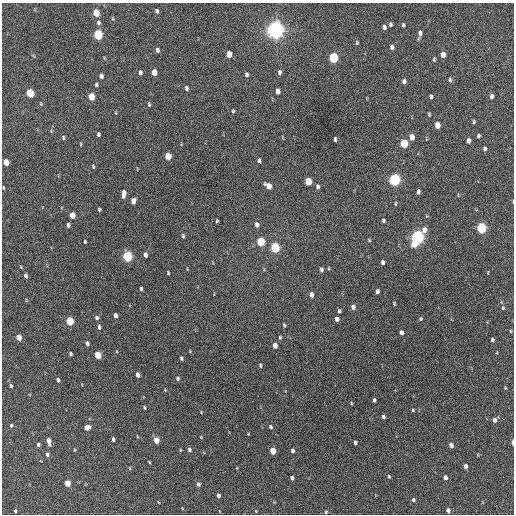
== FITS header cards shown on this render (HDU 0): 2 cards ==
NAXIS1  =                  512 / Axis length
NAXIS2  =                  512 / Axis length

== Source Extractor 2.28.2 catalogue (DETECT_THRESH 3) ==
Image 512 x 512 px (HDU 0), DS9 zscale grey, 1 PNG px = 1 image px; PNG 516 x 516 px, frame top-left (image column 1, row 512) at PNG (2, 3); no overlay
Background 293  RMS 17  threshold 50.1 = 3 sigma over >= 5 px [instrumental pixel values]
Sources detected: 154; all 154 listed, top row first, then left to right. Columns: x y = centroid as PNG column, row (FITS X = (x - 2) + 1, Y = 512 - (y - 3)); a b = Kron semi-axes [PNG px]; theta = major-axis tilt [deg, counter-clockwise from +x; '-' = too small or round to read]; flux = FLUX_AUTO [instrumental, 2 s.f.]
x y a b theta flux
157 11 5 4 - 2300
96 13 5 4 - 22000
98 23 7 5 -81 3000
390 24 4 4 - 1700
403 25 4 3 - 1800
384 27 5 4 - 3700
275 30 6 6 - 870000
420 33 9 4 79 4500
98 35 6 5 - 77000
357 43 5 4 - 1400
392 47 5 4 - 3900
157 50 5 3 - 3600
229 54 5 4 - 12000
443 55 5 4 - 10000
104 58 5 3 - 940
333 58 6 5 - 74000
434 59 5 3 - 1400
140 72 5 4 - 2500
154 72 5 4 - 12000
279 72 6 5 - 2600
246 74 5 4 - 2300
101 76 5 4 - 3600
450 80 5 4 - 1900
404 81 5 4 - 3100
96 85 4 3 - 1700
186 88 5 4 - 2300
277 91 5 4 - 5900
30 93 5 4 - 40000
431 96 4 3 - 1900
492 96 5 4 - 3400
91 97 5 4 - 24000
41 104 5 4 - 1100
149 104 5 3 - 1400
233 111 5 3 - 1500
116 113 5 3 - 1000
429 114 5 3 - 1400
474 121 4 3 - 1500
437 125 5 4 - 14000
98 134 4 3 - 2000
478 136 4 4 - 1700
63 137 6 4 -77 1600
412 137 6 4 -89 8500
335 139 5 3 - 1900
469 141 5 4 - 4300
404 143 6 4 -88 44000
81 144 5 3 - 970
485 149 5 4 - 2200
168 156 5 4 - 21000
259 160 6 4 -85 2100
6 162 5 4 - 16000
93 166 4 3 - 1300
395 179 6 5 - 200000
308 181 5 4 - 25000
268 186 7 5 -47 9600
318 187 6 4 90 3000
3 188 5 2 - 960
418 192 5 3 - 2500
124 194 7 4 83 7500
458 195 5 3 - 890
133 201 5 4 - 6400
513 202 4 2 - 800
395 204 5 3 - 1300
99 209 4 3 - 1400
72 215 5 4 - 14000
217 221 3 2 - 1100
383 221 4 4 - 1800
68 225 4 3 - 3000
257 225 6 4 -74 4500
481 228 6 5 - 100000
424 230 7 6 - 8000
183 236 5 3 - 1600
417 237 7 5 72 330000
369 240 4 4 - 1200
85 242 3 3 - 1200
261 242 6 5 - 44000
275 248 6 5 - 87000
145 255 5 4 - 3600
127 256 6 5 - 99000
383 262 4 4 - 2600
21 267 5 3 - 860
321 269 5 3 - 2200
488 272 5 3 - 800
168 273 3 3 - 1100
26 275 5 3 - 2500
141 289 4 3 - 1700
377 291 4 3 - 3000
311 295 5 4 - 6500
394 304 4 3 - 1200
353 307 5 5 - 3800
503 308 6 5 - 1600
339 311 4 4 - 1700
116 315 5 4 - 4000
97 318 5 4 - 2500
337 319 4 4 - 3800
421 319 5 5 - 1500
70 321 5 4 - 38000
284 325 5 3 - 1500
99 327 6 4 -82 2100
510 331 5 3 - 1100
401 333 4 4 - 3900
19 337 5 4 - 11000
280 337 4 3 - 1300
492 340 4 4 - 2000
87 343 5 4 - 2900
275 345 5 4 - 7100
190 351 3 3 - 790
71 354 4 3 - 1700
98 355 5 4 - 26000
181 358 4 3 - 1700
260 365 6 3 -81 1500
138 375 5 4 - 5300
177 378 5 4 - 2200
58 380 4 3 - 2500
11 386 4 3 - 1700
505 388 4 3 - 910
165 390 4 4 - 930
374 400 4 3 - 2200
351 403 4 3 - 950
144 407 4 3 - 1400
413 410 3 3 - 1300
383 417 4 3 - 2500
494 420 5 4 - 4100
11 425 4 3 - 1200
87 427 5 4 - 9900
270 427 5 4 - 1900
248 434 3 2 - 770
201 437 5 3 - 840
113 439 4 3 - 2500
156 440 5 4 - 13000
49 441 7 4 -77 6700
355 442 4 3 - 2200
513 442 5 2 - 3500
38 444 4 3 - 2800
451 445 4 4 - 5200
74 450 4 3 - 890
180 450 5 3 - 1000
189 450 5 4 - 2100
273 451 5 4 - 18000
292 451 5 4 - 2500
47 454 5 4 - 2600
149 462 4 2 - 930
465 466 4 3 - 3900
130 468 5 3 - 1000
389 476 4 3 - 1300
445 477 4 4 - 4700
292 478 4 3 - 2600
67 483 5 4 - 16000
198 484 6 5 - 2700
218 496 4 3 - 3100
413 500 4 4 - 1900
448 510 4 4 - 4100
15 511 4 3 - 1700
256 511 5 3 - 860
326 512 4 4 - 1200
At the frame edge (FLAGS 8, measured only in part): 2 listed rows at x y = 513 202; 513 442